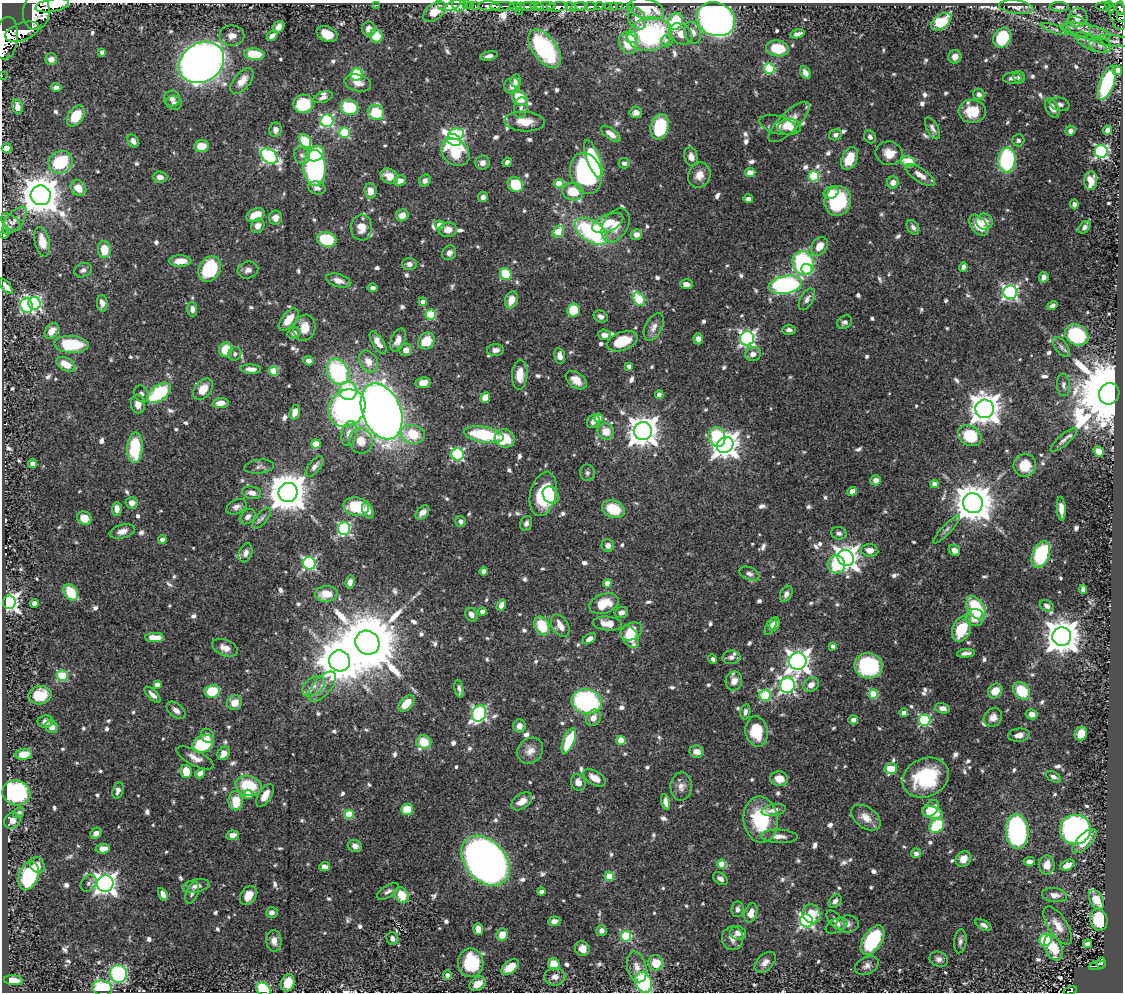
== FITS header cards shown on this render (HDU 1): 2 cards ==
NAXIS1  =                 1121
NAXIS2  =                  990

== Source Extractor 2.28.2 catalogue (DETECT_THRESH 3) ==
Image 1121 x 990 px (HDU 1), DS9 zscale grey, 1 PNG px = 1 image px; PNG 1125 x 994 px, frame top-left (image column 1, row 990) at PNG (2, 3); each listed source drawn as its Kron ellipse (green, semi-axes under 4 px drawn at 4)
Background 0.567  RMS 0.011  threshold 0.0315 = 3 sigma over >= 5 px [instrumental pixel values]
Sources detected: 875; of the 875, the 500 brightest by FLUX_AUTO listed and drawn (375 fainter detections omitted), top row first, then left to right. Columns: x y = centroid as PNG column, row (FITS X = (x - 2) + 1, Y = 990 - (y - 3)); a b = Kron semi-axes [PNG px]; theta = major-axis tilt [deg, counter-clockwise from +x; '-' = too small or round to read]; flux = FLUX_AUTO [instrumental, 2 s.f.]
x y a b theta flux
52 5 17 6 10 3000
377 5 2 2 - 19
441 5 2 2 - 11
453 5 9 4 32 21
459 5 7 6 - 19
466 5 3 2 - 13
470 5 3 2 - 24
475 6 3 2 - 27
489 6 11 5 -3 1200
503 6 12 3 1 610
515 6 6 3 2 75
520 6 3 3 - 78
527 6 7 3 7 450
537 6 7 3 -15 380
546 6 10 4 3 330
591 6 6 3 -3 190
599 6 4 2 - 61
609 6 3 3 - 44
613 6 3 2 - 8.5
619 6 2 2 - 7.7
630 6 3 2 - 8.9
1104 6 7 3 -1 140
557 7 10 4 5 1400
571 7 6 4 -25 440
580 7 8 4 7 720
1016 7 17 6 -7 4.7
1059 7 10 5 1 2.6
1110 7 6 3 -66 150
646 9 18 10 -14 25
1120 9 7 4 -61 420
519 11 2 2 - 33
36 12 18 13 85 5200
435 12 13 8 38 13
1117 13 17 8 -78 360
1121 17 5 3 - 56
1078 18 10 9 - 5.6
637 19 11 8 -61 7.5
716 19 20 16 -22 480
676 21 9 7 59 42
941 22 11 7 37 33
278 27 6 5 - 4.7
1079 27 13 9 -34 5
369 29 7 6 - 5.8
1055 29 14 4 -18 2.6
1085 31 25 7 -11 8
22 32 18 8 20 2100
692 33 11 8 -71 6.3
327 34 11 7 -24 12
650 34 22 16 12 110
681 34 12 9 -38 8.1
797 34 7 4 14 3.1
232 36 12 10 1 5.6
272 36 6 4 42 4.1
376 36 7 6 - 16
6 38 21 12 82 3900
632 38 6 5 - 8.9
1002 38 10 8 59 37
667 41 6 5 - 3.4
1114 41 21 5 -5 3
1091 42 18 7 -27 5.1
628 43 11 8 -67 20
1100 45 11 7 -18 3.3
777 48 11 8 -9 23
545 49 22 12 -54 97
102 52 4 4 - 3.1
254 54 10 6 -6 24
489 56 9 4 11 3.1
955 57 7 6 - 4.9
51 59 6 6 - 4.6
202 62 24 19 33 640
769 68 5 5 - 62
1117 70 5 4 - 29
805 73 7 4 -62 4.5
356 74 6 6 - 30
2 76 2 2 - 6.2
1019 77 6 5 - 2.6
1012 78 9 5 5 3.1
242 81 15 8 51 9.7
516 81 6 5 - 4.8
358 83 13 8 -14 6.2
1107 83 18 7 70 86
512 86 8 7 - 5.3
56 87 5 4 - 3.6
979 94 6 5 - 3.2
323 97 10 5 18 2.9
520 98 8 6 -40 22
172 99 8 8 - 3.8
174 103 8 7 - 2.6
303 104 10 9 - 36
1059 104 10 6 -14 3.2
17 107 8 5 -76 5.7
349 107 9 7 -20 38
521 107 10 6 83 3.2
1052 108 10 6 -64 6.3
972 111 13 11 -3 20
376 112 8 7 - 24
636 113 6 5 - 4.3
76 116 11 7 55 22
327 121 6 6 - 110
525 122 20 10 -3 12
789 122 27 9 45 14
778 125 19 9 -15 7.1
660 127 13 9 75 41
789 127 11 8 -1 7.6
932 128 12 5 -63 3.3
275 130 7 6 - 4
1107 130 4 4 - 5.2
1070 131 5 4 - 2.9
344 132 5 5 - 44
456 134 8 5 11 33
611 134 11 5 -37 5.7
836 135 6 5 - 3.2
870 137 7 5 -58 3
454 140 7 5 -30 280
1018 140 6 6 - 2.6
133 141 7 5 -59 3.8
305 141 7 5 -55 49
201 146 7 6 - 11
6 148 5 4 - 22
1101 151 6 6 - 140
455 152 15 12 -42 37
889 153 13 11 -10 11
315 154 9 7 32 36
302 155 9 7 -54 3.1
269 156 9 6 -37 140
691 157 9 6 -74 4.7
850 158 12 7 65 18
593 159 20 6 -69 54
1007 160 12 8 86 74
60 162 12 11 - 53
507 162 5 4 - 3
908 162 7 5 -13 26
482 163 7 7 - 3.9
624 163 5 5 - 2.9
315 168 18 11 -87 150
586 173 21 15 -73 110
750 173 5 4 - 8.3
699 175 13 11 68 7.4
920 175 17 6 -34 7.8
389 176 9 7 -31 9.4
814 176 5 5 - 55
160 177 7 5 -3 4.1
425 180 6 5 - 2.8
1091 180 9 6 85 12
400 181 6 5 - 5.5
893 182 6 6 - 5.2
559 183 4 4 - 20
515 185 8 7 - 31
78 188 8 7 - 11
317 188 9 6 -16 3.5
370 191 7 6 - 6.8
573 192 10 9 - 19
831 193 8 6 23 8.4
41 195 10 9 - 2300
483 197 5 5 - 3.4
748 199 5 4 - 2.6
838 201 15 13 74 69
1074 204 5 4 - 2.5
255 215 9 6 22 15
402 215 6 6 - 6.2
276 218 7 6 - 5
15 220 16 8 51 5.2
11 222 11 6 -39 3
984 222 8 8 - 5.9
608 223 16 8 22 16
440 225 5 4 - 9.7
616 225 18 12 60 13
979 225 12 7 -54 17
258 226 7 6 - 5.1
913 227 8 5 -57 3
1084 227 7 4 49 2.5
361 228 13 10 87 8.8
448 230 9 7 7 7.4
558 231 6 5 - 25
591 231 18 10 -33 91
4 234 5 4 - 2.9
636 234 6 5 - 7.1
327 239 10 7 -17 39
42 242 15 7 -77 12
819 246 10 7 54 9.8
104 249 8 6 -87 15
449 253 7 6 - 3.2
180 261 11 5 1 10
803 263 12 10 -76 110
409 264 7 6 - 2.8
963 267 5 4 - 3.1
210 269 13 10 59 48
807 269 5 5 - 26
83 270 9 7 21 2.9
248 270 10 8 14 3.7
506 274 6 5 - 30
1044 277 5 4 - 3.4
338 281 12 6 -17 5.9
686 284 6 5 - 3.9
785 285 17 9 11 190
6 286 9 4 -51 4.4
373 288 5 4 - 2.9
1010 292 7 7 - 190
639 299 7 5 -57 51
807 299 12 6 59 3.7
511 300 9 6 70 10
423 302 4 4 - 4.4
34 303 6 6 - 140
102 303 8 5 -87 5.4
26 306 7 6 - 100
1052 306 5 4 - 2.7
192 309 7 5 -87 3.4
573 310 6 6 - 28
431 315 5 5 - 46
601 316 7 5 -25 3.5
289 320 13 7 51 11
845 322 8 6 31 2.7
654 327 15 8 64 5.6
304 328 13 10 71 12
789 330 7 5 -1 2.8
52 331 9 6 58 10
294 333 7 5 27 3.1
604 335 6 5 - 4.7
1077 335 12 10 -32 49
747 338 7 7 - 220
698 339 5 5 - 3.5
398 340 12 7 68 6.3
426 341 9 7 52 18
622 341 16 9 20 26
378 343 13 5 -58 6.1
71 344 17 8 -3 39
1061 347 12 6 -52 2.8
226 350 7 6 - 20
406 350 6 6 - 4.6
495 350 8 6 4 3.9
235 354 7 6 - 2.6
753 354 8 7 - 5.1
560 356 8 5 -80 5
308 361 5 4 - 4.5
368 361 11 8 -58 8.3
66 364 10 6 -29 12
629 366 4 4 - 2.7
251 369 10 4 -3 4.4
273 371 5 4 - 28
338 372 13 10 -64 88
520 375 15 7 87 12
576 380 12 7 -36 7.9
423 383 8 5 9 6
1064 385 11 6 -84 3.1
203 389 12 8 50 13
348 391 9 8 - 36
159 393 13 7 33 56
141 394 8 7 - 3.4
1109 394 11 10 - 11000
659 395 4 4 - 5.8
485 397 5 5 - 9.9
221 403 8 5 5 7.1
138 404 9 7 -86 6.8
347 408 20 17 48 200
985 409 9 9 - 1200
382 411 29 19 -67 910
295 412 7 5 73 7.2
598 418 4 4 - 11
593 421 7 6 - 4.6
606 431 8 7 - 10
643 431 9 9 - 1100
349 434 12 7 80 7.4
413 434 12 9 -7 23
484 435 20 8 -10 54
970 436 12 9 -31 33
717 437 10 8 -76 44
505 438 10 9 - 26
1064 440 17 5 40 3.5
361 441 13 12 - 11
316 444 4 4 - 17
725 445 9 7 42 750
135 448 15 7 87 40
1099 451 5 4 - 6.9
458 454 6 6 - 100
32 464 4 4 - 2.9
1025 465 11 11 - 17
315 466 12 6 52 3.7
259 467 15 7 7 2.9
587 473 8 7 - 2.5
876 480 5 5 - 5.2
934 484 4 4 - 5.5
852 491 5 4 - 6.5
288 492 9 9 - 2400
252 493 9 6 -12 5.3
543 494 22 13 77 50
551 495 9 7 -53 13
132 503 6 6 - 4.4
973 503 10 10 - 2100
236 507 11 7 25 3.5
356 507 13 9 -10 24
1061 508 12 4 -85 5.9
117 509 7 5 88 5.8
613 509 11 8 -20 27
368 511 8 5 -67 5.5
422 513 8 5 45 5.2
248 517 9 6 42 3.2
84 518 7 6 - 11
262 518 13 5 50 2.8
461 521 5 5 - 2.9
526 523 8 5 71 2.6
344 528 6 6 - 96
946 529 19 4 47 2.8
122 531 13 7 15 5.4
839 533 8 6 -15 2.8
162 540 4 4 - 4.9
608 545 6 6 - 3.8
870 550 8 6 -5 6.8
954 550 6 5 - 5.4
246 553 10 6 68 3.5
1041 554 14 8 67 63
846 558 8 7 - 650
309 563 6 6 - 120
836 565 9 8 - 29
484 571 4 4 - 6
749 574 10 6 -22 3.1
350 582 6 4 78 3.1
607 583 4 4 - 7.4
1083 589 4 4 - 2.9
71 592 9 6 -54 24
326 594 11 8 4 15
786 594 8 5 65 3.5
9 602 6 6 - 320
34 603 4 4 - 3.7
604 604 15 9 19 20
501 605 6 4 60 4.9
1047 606 7 5 -26 3
976 608 13 8 -58 43
482 611 4 4 - 3.7
622 613 7 5 20 3.8
471 615 7 5 -60 3.6
975 618 9 8 - 12
607 623 14 7 -5 9
775 624 7 5 72 3.7
542 626 10 7 -61 24
560 626 12 8 -59 7.8
771 626 9 4 61 4
961 629 13 9 68 28
631 631 12 8 31 18
155 637 9 4 -1 12
630 637 12 7 -59 17
1062 637 9 9 - 1600
589 639 7 4 32 4
367 643 12 11 - 7800
833 646 4 4 - 3.6
225 648 13 8 -21 6.1
966 653 9 4 5 3.1
731 657 9 7 6 3
713 659 5 4 - 2.8
340 661 11 10 - 2500
798 661 8 8 - 570
868 666 14 12 -14 81
62 676 5 5 - 56
734 681 9 8 - 6.9
157 685 4 4 - 5.2
787 685 8 7 - 200
811 685 8 6 35 5.6
314 686 13 8 38 6
322 687 18 8 49 8.1
459 689 9 4 -79 2.7
212 691 8 6 12 27
995 691 8 6 48 9.4
1022 691 10 7 -48 28
873 694 5 5 - 32
40 695 11 9 11 19
153 695 10 5 -45 3.9
765 695 6 5 - 61
587 702 15 12 -12 130
235 703 8 7 - 9.3
406 703 10 6 46 15
943 708 7 5 -15 4
176 710 11 6 -39 3.8
745 712 8 5 79 2.6
479 713 8 7 - 160
904 713 4 4 - 5.7
1032 714 6 5 - 4.7
993 717 10 8 45 5.9
593 718 8 7 - 6.2
853 720 5 4 - 3.5
924 720 6 5 - 90
45 722 8 6 7 3.7
519 726 6 6 - 4.7
51 727 7 5 -38 6.1
757 731 15 11 -79 28
1081 734 7 6 - 13
1019 735 11 6 8 4.9
207 736 7 6 - 4.6
621 740 4 4 - 19
569 741 13 5 67 32
424 742 7 6 - 17
203 744 11 8 25 44
530 751 14 12 45 7
697 752 7 6 - 5.5
224 753 7 5 51 7
24 754 8 5 7 11
195 758 20 7 -27 7
891 769 6 5 - 24
186 772 7 5 -76 14
200 773 5 4 - 4.5
1053 777 8 5 -29 3.1
595 778 12 7 -31 8.1
926 778 24 19 24 58
779 779 9 7 -13 9.7
578 782 8 7 - 6.1
249 786 13 10 -17 31
681 786 14 10 88 6
118 790 8 5 73 3.7
16 793 14 12 -18 120
248 794 5 4 - 7.7
265 795 13 6 59 8.9
236 801 10 7 -90 18
522 801 12 7 36 8.4
665 802 8 4 -79 5.1
931 808 9 6 49 20
407 809 6 5 - 21
774 810 12 5 10 5.2
932 812 10 6 -16 15
19 813 6 5 - 2.5
349 814 4 4 - 26
866 818 16 10 -36 9.1
761 820 23 17 -83 48
12 821 9 7 41 5.1
937 826 8 6 44 39
1075 829 15 15 - 270
1017 831 18 11 -86 130
96 833 6 5 - 4.1
232 835 6 5 - 4.7
779 836 18 7 -2 6.2
1084 841 16 6 45 15
355 846 7 6 - 3.8
103 849 7 4 6 7.2
916 853 5 5 - 3.1
963 859 8 7 - 9
485 861 28 20 -47 900
1029 861 6 4 2 3
721 864 4 4 - 18
37 865 8 7 - 6.9
1047 865 9 7 88 8.6
1067 865 7 5 26 7.2
324 867 5 4 - 4.1
29 876 15 9 71 68
609 876 4 4 - 23
720 879 8 5 -36 2.8
88 883 9 7 52 2.6
105 884 8 8 - 490
196 886 14 6 12 4.8
388 891 12 6 32 3
541 892 4 4 - 4.7
192 893 11 6 68 2.6
163 894 7 4 -58 4.2
248 895 10 7 56 8.5
402 895 8 6 -64 16
1055 895 12 7 -6 4.9
1096 900 11 6 -62 11
835 901 7 5 49 3.3
738 909 7 6 - 3.2
272 912 6 5 - 3.7
751 913 10 6 74 8.3
812 914 10 8 -56 17
836 920 12 6 -47 4.2
1099 920 11 8 -78 26
554 921 6 5 - 4.1
806 921 7 6 - 170
848 924 11 8 5 3.8
983 925 9 4 -29 2.7
1058 925 22 9 -57 9.7
836 926 11 6 25 3.2
478 929 6 5 - 6.7
601 930 5 5 - 3.7
738 933 8 6 -5 4.6
502 935 6 5 - 11
626 936 5 5 - 57
733 938 12 10 -88 6
392 939 6 5 - 3.1
872 940 16 9 57 60
1045 940 6 6 - 34
274 941 11 7 -87 5.2
960 941 12 6 84 3
1087 944 4 4 - 4
1053 948 13 8 -65 21
582 949 7 7 - 6.1
939 959 9 7 -21 3.3
765 962 12 8 44 5.1
471 963 14 12 -90 40
656 963 8 7 - 15
1101 963 5 3 - 89
554 964 6 5 - 15
1097 965 9 4 11 120
867 966 12 8 27 3.9
510 967 10 6 39 13
637 967 16 9 -75 6.9
118 974 9 8 - 120
448 975 4 4 - 4.1
555 977 10 9 - 5.3
13 980 9 5 -5 7.9
643 982 11 8 -66 62
288 983 9 6 72 16
478 984 9 6 32 7.9
102 988 10 7 -13 55
263 989 8 6 -35 45
1070 991 7 3 14 83
At the frame edge (FLAGS 8, measured only in part): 11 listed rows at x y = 52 5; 1120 9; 36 12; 1121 17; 6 38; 2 76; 6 148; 4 234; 643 982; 263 989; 1070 991
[375 fainter detections neither listed nor drawn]